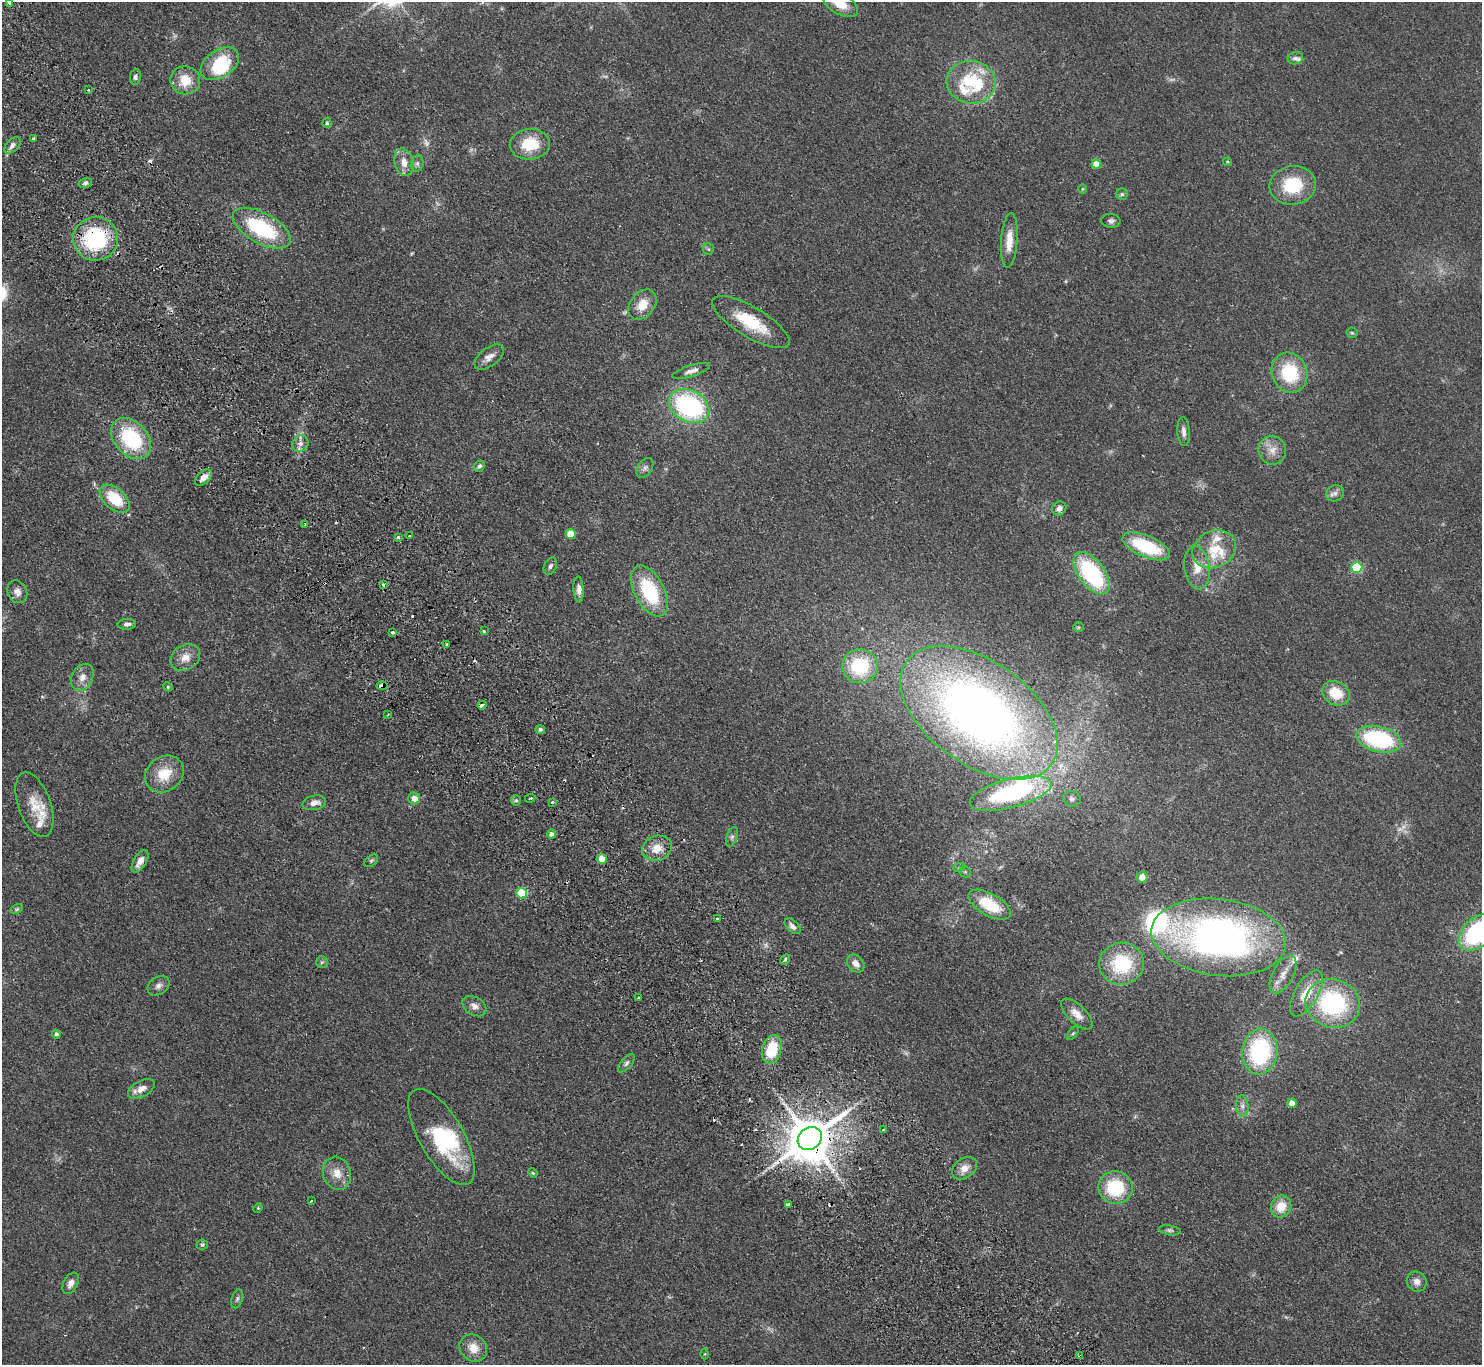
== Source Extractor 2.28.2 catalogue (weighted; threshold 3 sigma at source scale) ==
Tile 11 of 4 x 4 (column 3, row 3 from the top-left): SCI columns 3007-4486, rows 1699-3061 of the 6014 x 5985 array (HDU 1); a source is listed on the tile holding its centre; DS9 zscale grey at full resolution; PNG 1484 x 1367 px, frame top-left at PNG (2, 2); each listed source drawn as its Kron ellipse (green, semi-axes under 4 px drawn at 4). Shown black and unused: <1% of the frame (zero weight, under 2 of 3 exposures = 3% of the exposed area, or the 3 px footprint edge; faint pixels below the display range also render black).
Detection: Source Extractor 2.28.2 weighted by HDU 2 'WHT'; one run over the whole footprint, this tile lists its part. Background 0.0514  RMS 0.0075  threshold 0.0337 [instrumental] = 3 sigma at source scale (4.5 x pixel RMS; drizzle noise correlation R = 1.50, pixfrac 1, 0.05/0.05 arcsec/px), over >= 5 px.
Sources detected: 167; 8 too faint to see at this stretch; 1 inside a brighter object's white glare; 8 cosmic-ray / hot-pixel residue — neither listed nor drawn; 15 inside a brighter listed object's ellipse — not listed separately; the other 135 listed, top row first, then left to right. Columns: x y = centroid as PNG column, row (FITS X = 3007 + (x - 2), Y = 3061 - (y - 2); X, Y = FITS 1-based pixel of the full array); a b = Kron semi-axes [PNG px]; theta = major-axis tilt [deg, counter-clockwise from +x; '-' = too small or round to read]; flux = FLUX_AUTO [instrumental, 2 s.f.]
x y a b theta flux
9 3 3 3 - 7.1
840 3 20 10 -30 14
1295 58 8 6 17 2.3
220 64 21 13 35 36
135 77 8 5 82 2.1
185 80 15 14 - 16
971 82 24 21 -9 38
88 90 2 2 - 0.72
327 123 5 4 - 1.2
34 138 3 3 - 2
530 144 20 15 4 25
12 145 10 6 46 3.1
404 162 14 9 -75 7.5
1228 162 4 3 - 0.76
417 164 8 6 76 2.1
1096 164 5 4 - 14
85 183 7 5 15 1.6
1293 185 23 19 7 34
1082 189 4 3 - 0.58
1122 194 6 6 - 1.3
1111 221 9 7 -5 2.3
262 228 32 15 -29 58
96 239 22 21 - 70
1009 241 27 8 86 12
708 249 6 5 - 1.2
642 305 17 12 52 12
751 322 44 15 -31 31
1352 333 5 5 - 1.1
489 357 17 9 37 5.4
691 371 19 5 18 4.6
1289 373 20 17 -69 39
689 406 21 15 -27 110
1184 432 14 6 -86 3.8
131 439 23 16 -47 56
300 444 8 7 - 4
1272 450 14 14 - 8.1
479 466 6 4 53 1.8
645 468 11 7 55 2.6
203 477 10 6 44 5
1335 493 9 7 32 3
115 499 18 10 -41 27
1059 508 7 6 - 3.7
305 525 3 3 - 0.64
571 534 5 5 - 20
410 536 3 3 - 5
398 537 3 3 - 2.8
1146 546 25 10 -23 46
1214 549 22 18 24 21
550 566 9 6 63 1.9
1357 567 5 5 - 54
1197 568 22 12 -82 11
1092 573 24 13 -53 75
383 585 3 3 - 3.9
579 589 13 5 -87 3.7
649 591 27 15 -62 49
17 592 12 9 -62 4.4
127 624 9 5 4 2.6
1079 627 5 5 - 0.93
484 631 3 3 - 1
392 632 3 3 - 3.5
447 644 3 2 - 1.7
185 657 16 12 34 8
860 666 18 17 - 44
82 677 14 10 63 6.4
382 686 5 3 - 13
168 687 5 3 - 0.72
1336 693 14 11 -28 18
482 705 4 3 - 7.7
979 713 89 51 -35 550
388 715 4 2 - 0.69
540 730 5 4 - 1.7
1379 739 23 12 -14 76
164 774 20 17 38 18
1011 793 42 14 15 92
414 798 6 5 - 5.7
530 798 5 2 - 0.77
1072 799 9 7 -17 2.7
516 800 5 5 - 1.1
552 802 3 3 - 2
314 803 12 7 12 4.9
34 805 34 16 -70 16
551 834 4 4 - 3.5
732 837 10 5 71 1.9
657 848 15 12 20 11
602 859 5 5 - 14
140 861 12 6 59 6.3
371 861 8 5 41 1.3
959 867 6 3 20 0.99
965 872 6 5 - 1.3
1142 877 5 5 - 5.5
522 893 5 5 - 41
990 905 23 11 -29 30
17 909 6 4 26 0.91
717 919 3 3 - 1.9
793 926 10 5 -43 3.1
1477 933 21 14 45 85
1219 937 67 38 -7 330
785 959 6 4 62 1.3
322 962 6 6 - 1.3
856 963 10 7 -47 4.6
1122 964 22 21 - 44
1283 974 20 10 62 8.1
158 986 12 8 35 3.7
1306 993 26 11 59 17
638 998 3 3 - 1.5
1333 1003 27 24 -15 88
474 1006 13 9 -31 4.2
1077 1014 20 9 -44 8
1073 1033 8 4 54 1.1
56 1034 4 4 - 1.4
772 1049 15 9 74 28
1260 1052 23 17 85 80
626 1063 11 5 49 2.1
141 1089 14 8 29 5.8
1292 1103 4 4 - 7.8
1242 1106 11 6 -85 3.5
883 1129 3 3 - 0.85
441 1137 54 22 -60 55
810 1138 13 11 40 3500
964 1168 14 9 35 6.8
337 1173 17 14 -73 9.9
533 1173 5 4 - 0.82
1115 1188 17 16 - 39
311 1201 3 2 - 0.88
788 1205 3 3 - 13
1281 1206 11 10 - 14
258 1208 5 4 - 0.77
1170 1230 11 5 -9 1.8
202 1245 6 5 - 1.2
1417 1282 10 9 - 4.6
71 1283 11 7 63 4.1
237 1299 9 5 74 1.7
473 1348 14 13 - 10
705 1354 5 3 - 0.68
1080 1356 4 3 - 2
Overlapping masked pixels (flux is a lower limit): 5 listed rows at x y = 96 239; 382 686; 979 713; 810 1138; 1080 1356
Isophote crosses this tile's border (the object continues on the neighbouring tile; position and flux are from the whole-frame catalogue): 3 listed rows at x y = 9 3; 840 3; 1477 933